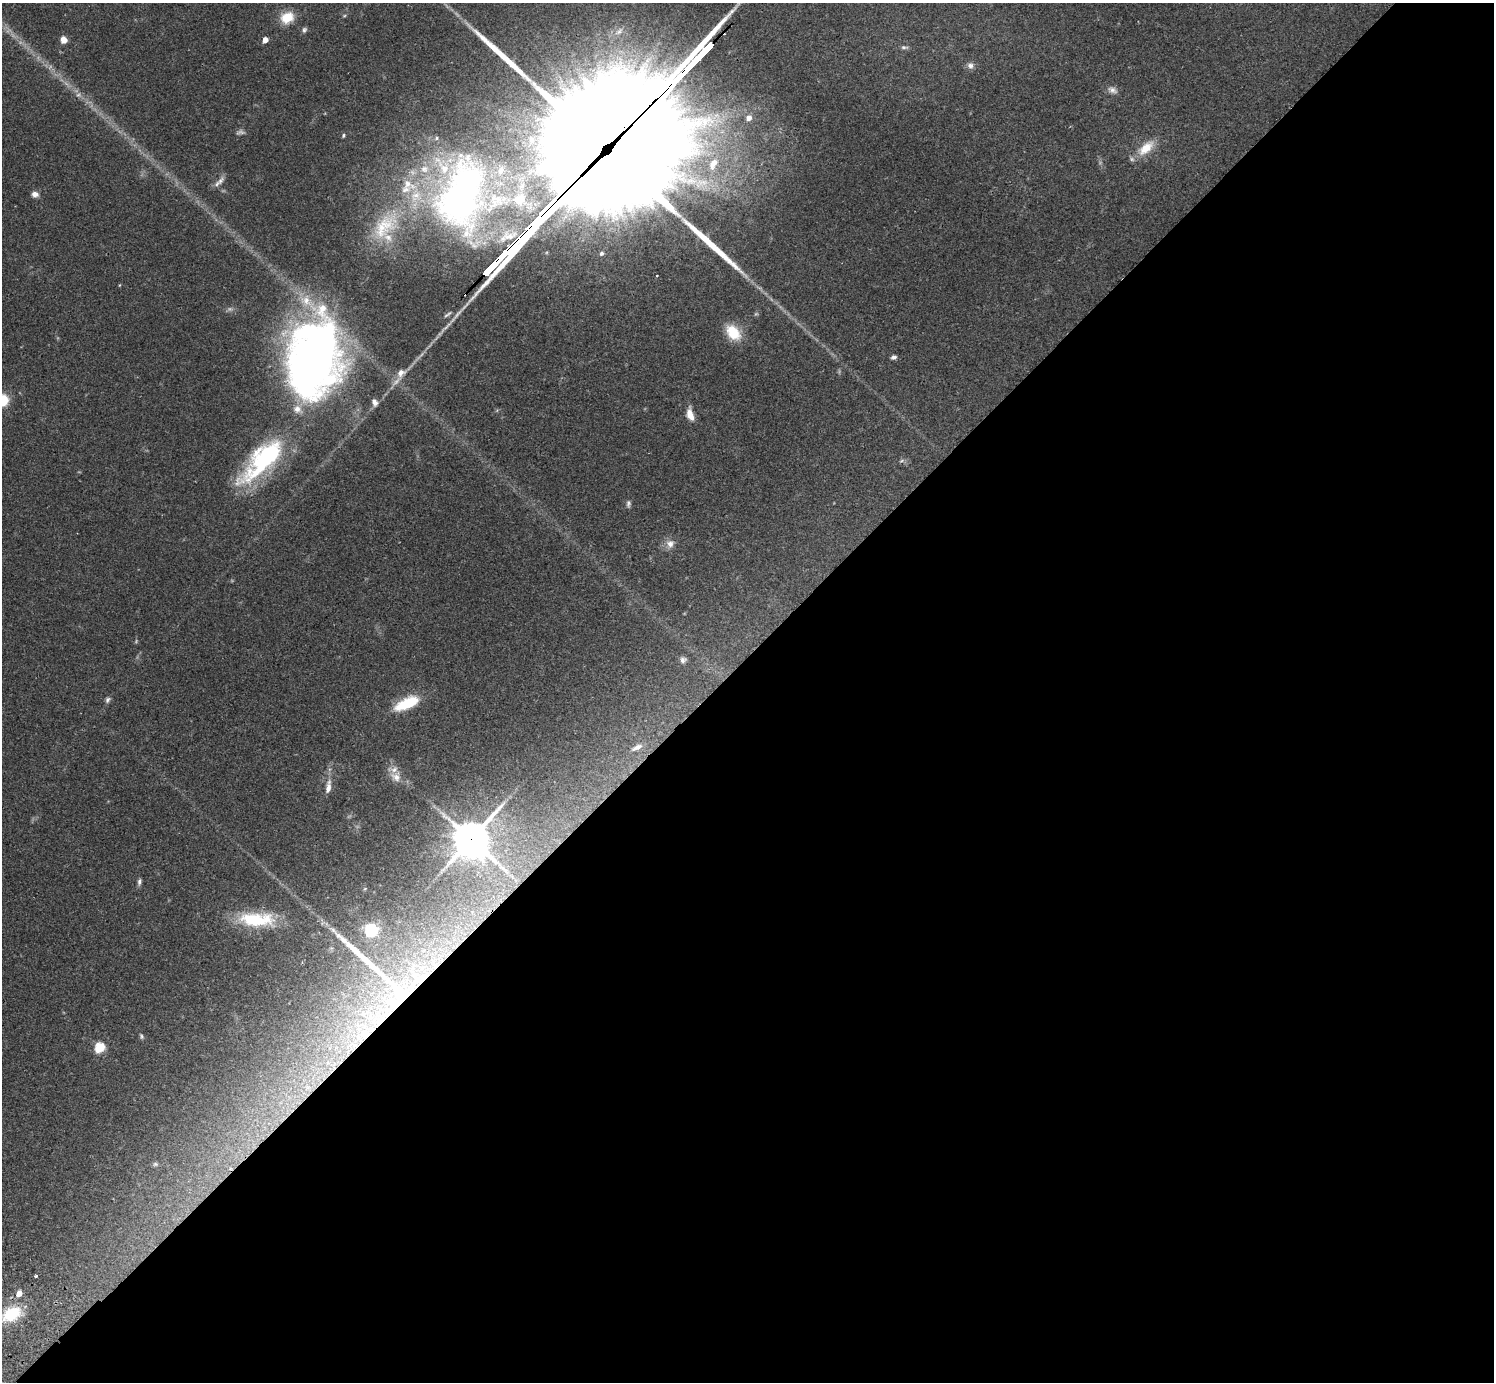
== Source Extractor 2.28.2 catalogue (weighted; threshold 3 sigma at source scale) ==
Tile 12 of 4 x 4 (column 4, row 3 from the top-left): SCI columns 4524-6015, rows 1726-3105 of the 6059 x 6068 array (HDU 1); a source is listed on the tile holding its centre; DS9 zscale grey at full resolution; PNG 1496 x 1384 px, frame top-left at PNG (2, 3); no overlay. Shown black and unused: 53% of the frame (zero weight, under 2 of 3 exposures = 3% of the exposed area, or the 3 px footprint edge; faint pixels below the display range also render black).
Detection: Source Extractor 2.28.2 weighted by HDU 2 'WHT'; one run over the whole footprint, this tile lists its part. Background 0.111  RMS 0.0067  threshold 0.0302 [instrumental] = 3 sigma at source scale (4.5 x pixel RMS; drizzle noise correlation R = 1.50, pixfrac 1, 0.05/0.05 arcsec/px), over >= 5 px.
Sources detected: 73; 4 too faint to see at this stretch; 4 long thin detections or spike segments (spike, bleed or trail) — not listed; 14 inside a brighter listed object's ellipse — not listed separately; the other 51 listed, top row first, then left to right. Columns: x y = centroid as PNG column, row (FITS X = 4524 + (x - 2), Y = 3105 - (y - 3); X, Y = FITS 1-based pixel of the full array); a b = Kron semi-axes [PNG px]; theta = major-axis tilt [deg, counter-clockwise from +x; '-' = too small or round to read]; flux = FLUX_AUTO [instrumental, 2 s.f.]
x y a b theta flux
287 17 15 12 29 14
304 30 7 6 - 1.5
619 31 15 9 36 6.3
723 33 3 3 - 2
64 40 8 7 - 4.7
265 40 5 4 - 5.9
904 47 11 5 -4 1.8
970 65 9 8 - 3
1112 90 14 8 -24 3.6
78 95 8 7 - 2.5
749 118 6 5 - 4.2
343 135 5 4 - 0.98
531 139 11 8 -77 4.8
601 146 83 48 49 26000
1146 148 25 12 41 14
713 164 18 10 61 12
220 181 15 7 53 3.7
35 194 8 7 - 3.6
462 196 90 65 74 330
384 227 53 28 46 52
601 253 5 5 - 1.6
120 285 5 3 - 0.49
733 332 20 13 -49 18
893 357 7 5 20 1.8
313 358 82 53 81 480
401 373 15 11 45 6.4
2 400 9 9 - 27
375 402 9 7 -67 3.1
690 414 14 7 -75 7.5
262 460 72 26 46 97
670 544 12 11 - 4.9
683 660 8 8 - 2.4
108 700 8 6 62 1.8
407 703 30 12 24 24
637 747 16 6 26 4.4
396 777 17 13 -35 7.4
328 787 20 7 82 5.7
471 839 13 12 - 1400
139 882 9 5 80 1.8
365 889 6 4 2 0.73
256 919 45 17 -3 41
371 930 6 5 - 130
400 992 43 22 -39 47
385 1014 14 6 13 6.6
364 1033 17 11 45 11
141 1036 8 5 -66 1.3
100 1048 6 5 - 50
155 1164 7 6 - 1.2
36 1276 3 3 - 1.5
19 1294 5 4 - 8.2
12 1314 24 15 27 28
Overlapping masked pixels (flux is a lower limit): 6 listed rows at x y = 723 33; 601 146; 471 839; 400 992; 385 1014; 364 1033
Isophote crosses this tile's border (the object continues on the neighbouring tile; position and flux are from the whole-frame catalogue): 1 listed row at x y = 2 400